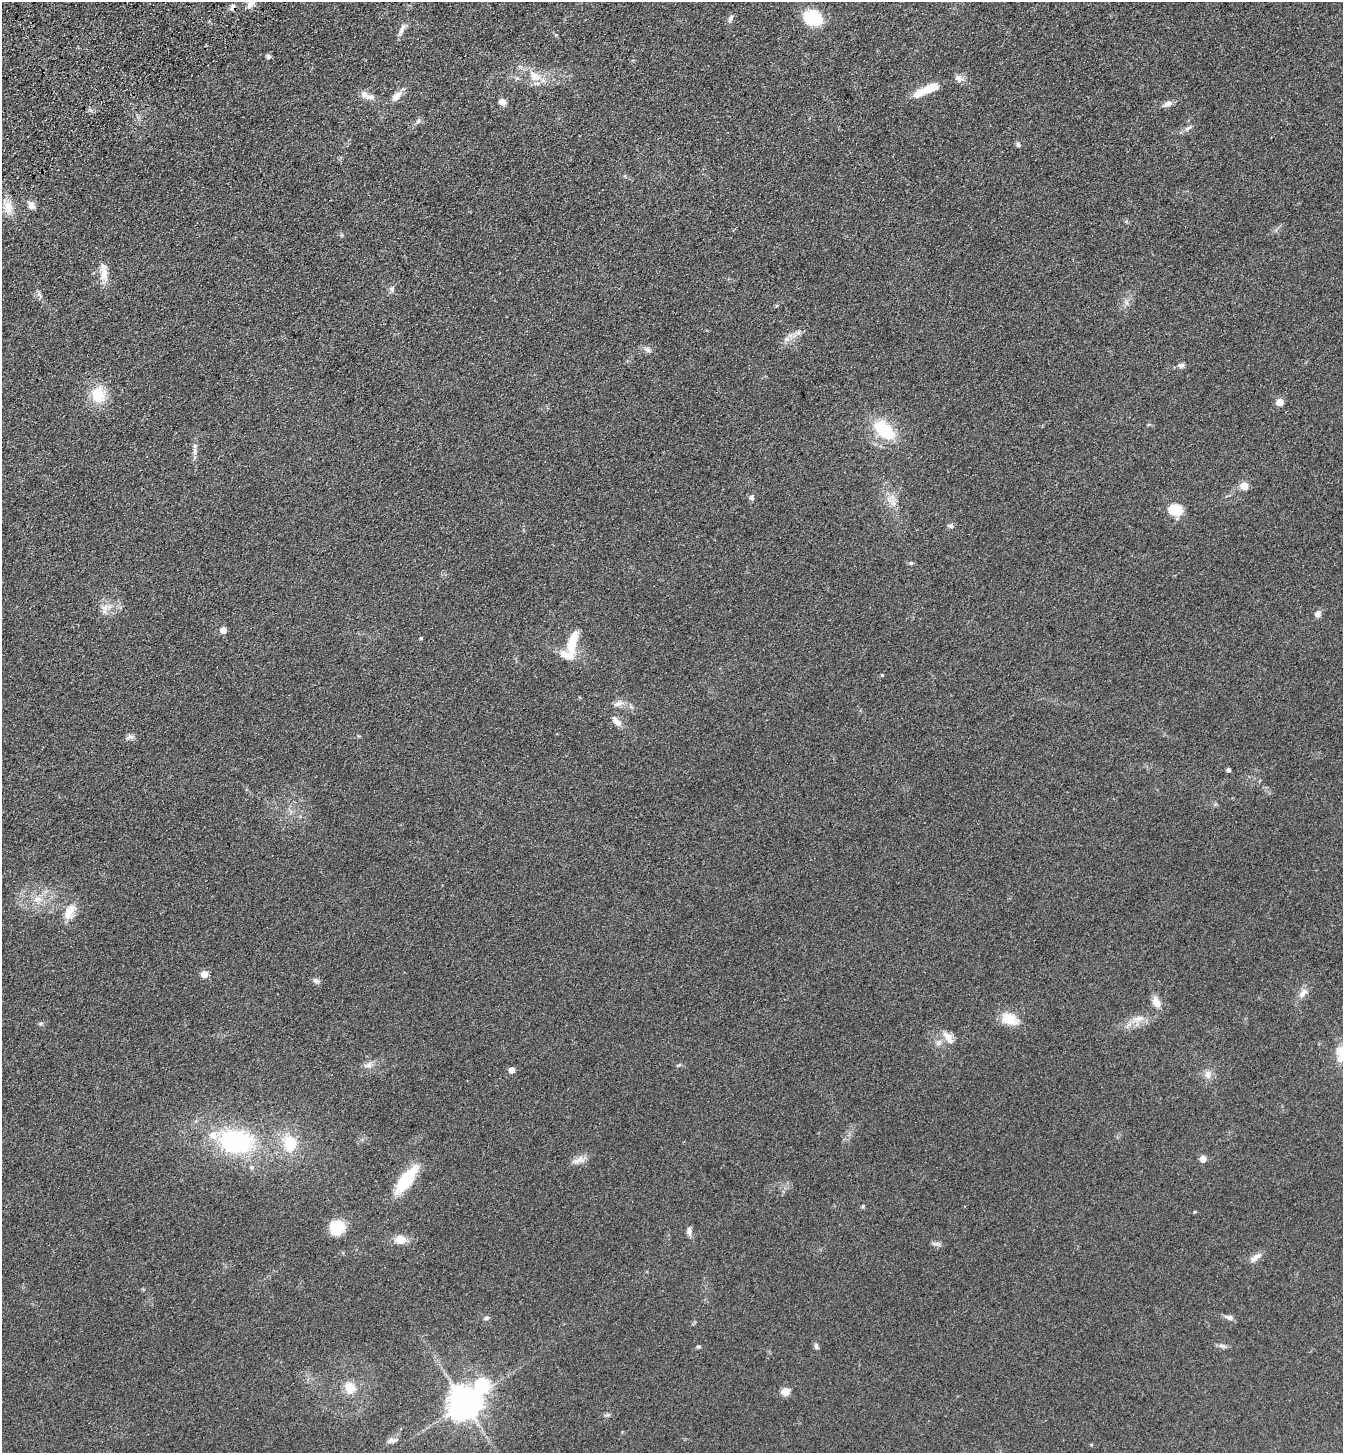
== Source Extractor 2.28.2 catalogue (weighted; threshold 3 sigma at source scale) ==
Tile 11 of 4 x 4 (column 3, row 3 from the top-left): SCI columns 2913-4253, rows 1557-3007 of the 5961 x 6016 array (HDU 1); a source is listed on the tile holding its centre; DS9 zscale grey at full resolution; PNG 1345 x 1455 px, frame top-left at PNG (2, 2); no overlay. Shown black and unused: <1% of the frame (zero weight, under 3 of 4 exposures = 6% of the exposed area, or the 3 px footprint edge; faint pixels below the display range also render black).
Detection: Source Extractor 2.28.2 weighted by HDU 2 'WHT'; one run over the whole footprint, this tile lists its part. Background 0.119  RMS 0.0092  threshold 0.0414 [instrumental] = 3 sigma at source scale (4.5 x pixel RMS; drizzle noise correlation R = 1.50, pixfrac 1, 0.05/0.05 arcsec/px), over >= 5 px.
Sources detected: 86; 4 inside a brighter listed object's ellipse — not listed separately; the other 82 listed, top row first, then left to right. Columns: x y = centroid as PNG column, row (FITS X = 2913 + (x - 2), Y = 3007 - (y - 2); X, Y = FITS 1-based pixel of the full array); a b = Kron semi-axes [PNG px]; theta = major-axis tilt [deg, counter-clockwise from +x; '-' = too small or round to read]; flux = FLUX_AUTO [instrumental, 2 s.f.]
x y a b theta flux
252 2 17 8 63 8.7
232 8 8 7 - 3.4
730 18 11 6 66 2.9
813 18 13 10 -25 55
402 29 18 5 62 4.3
268 57 6 6 - 2.3
535 76 17 11 -24 13
959 78 12 9 -27 4.8
921 92 24 10 27 14
396 96 15 8 45 6.9
370 97 14 8 -3 5.1
502 102 8 7 - 5.1
1168 104 11 7 15 4.4
418 121 9 4 55 2.1
1188 128 12 4 25 2.7
1018 145 7 5 -45 1.9
31 205 10 7 -60 4.8
8 207 17 12 -75 11
104 272 26 10 -85 11
392 289 8 6 -89 2.7
40 296 10 4 -61 2.5
787 339 7 7 - 3.4
647 349 10 6 -32 3.4
1181 365 9 6 1 3
98 395 20 17 -81 25
1279 402 5 5 - 16
884 430 20 12 -39 51
195 451 10 4 -90 3.2
1244 486 5 5 - 19
751 497 7 7 - 2.7
894 503 8 4 0 2.7
1175 510 13 11 -8 22
951 526 7 6 - 2.2
911 563 5 5 - 1.3
105 607 9 8 - 5.7
1318 614 8 7 - 4
223 630 5 5 - 8.6
421 638 4 4 - 1.1
572 643 30 11 75 23
882 675 4 4 - 0.97
618 704 16 7 20 5.2
616 721 17 8 -46 6
130 737 13 4 16 3
1228 770 4 4 - 2.2
37 899 12 8 9 7.1
69 911 22 11 64 13
204 974 5 5 - 14
316 980 9 6 -24 3
1303 993 14 8 49 6.4
1156 1002 15 9 -66 7.7
1010 1019 23 14 -20 17
1138 1019 22 9 16 11
948 1037 20 9 -52 8
939 1042 9 6 75 3.6
368 1065 13 7 20 4.5
679 1065 6 4 18 1.1
511 1070 5 4 - 8.1
1208 1074 12 8 -88 5.4
236 1141 40 27 -8 110
290 1144 23 15 -79 29
1203 1159 5 5 - 12
579 1160 19 9 19 6.6
252 1167 6 6 - 2.2
407 1179 28 11 53 44
863 1206 5 4 - 1.1
337 1227 18 17 - 20
689 1231 11 7 -89 3.6
400 1240 10 8 -9 12
937 1244 7 4 -17 2.2
1256 1257 19 7 37 5.4
486 1318 7 5 16 1.9
1229 1318 11 6 -18 3.8
698 1346 6 5 - 1.3
816 1346 8 5 -88 2.1
1222 1346 11 6 -15 2.9
482 1385 8 7 - 100
350 1388 15 13 -50 14
785 1392 5 5 - 27
465 1403 9 9 - 1700
608 1415 7 4 -18 1.5
391 1440 12 8 7 4.1
1091 1444 5 3 - 0.84
Overlapping masked pixels (flux is a lower limit): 1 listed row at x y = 232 8
Isophote crosses this tile's border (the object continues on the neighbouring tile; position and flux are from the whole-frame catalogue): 1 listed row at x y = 252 2